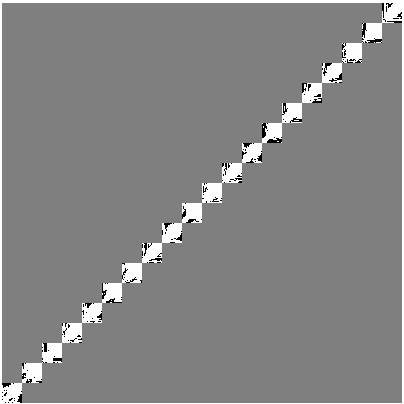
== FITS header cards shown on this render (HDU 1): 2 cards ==
NAXIS1  =                  400
NAXIS2  =                  400

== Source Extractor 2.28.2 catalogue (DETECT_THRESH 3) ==
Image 400 x 400 px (HDU 1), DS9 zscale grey, 1 PNG px = 1 image px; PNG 404 x 404 px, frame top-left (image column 1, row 400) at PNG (2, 3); no overlay
Background 0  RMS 9.8e-11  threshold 2.94e-10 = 3 sigma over >= 5 px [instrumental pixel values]
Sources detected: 21; all 21 listed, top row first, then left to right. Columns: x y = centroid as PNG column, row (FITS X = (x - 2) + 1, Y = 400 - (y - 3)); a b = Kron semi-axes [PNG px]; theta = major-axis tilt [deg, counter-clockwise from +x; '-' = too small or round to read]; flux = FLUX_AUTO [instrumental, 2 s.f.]
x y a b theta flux
398 6 10 7 45 1.4e-07
379 25 15 8 45 9.8e-08
359 45 12 8 45 7.5e-08
338 66 13 7 45 5.8e-08
318 86 12 7 45 1.5e-07
299 105 14 7 45 9.6e-08
279 125 12 8 45 7.7e-08
258 146 13 8 45 5.9e-08
238 166 12 7 45 1.5e-07
219 185 11 8 45 8.6e-08
198 206 11 8 45 7.3e-08
178 226 13 8 45 5.8e-08
158 246 12 7 45 1.5e-07
139 265 11 7 45 8.8e-08
118 286 12 8 45 7.4e-08
98 306 13 7 45 5.8e-08
78 326 12 7 45 1.5e-07
59 345 14 7 45 9.9e-08
39 365 12 8 45 7.9e-08
19 385 14 7 45 6.1e-08
3 401 5 2 - 4.5e-09
At the frame edge (FLAGS 8, measured only in part): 2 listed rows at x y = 398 6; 3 401